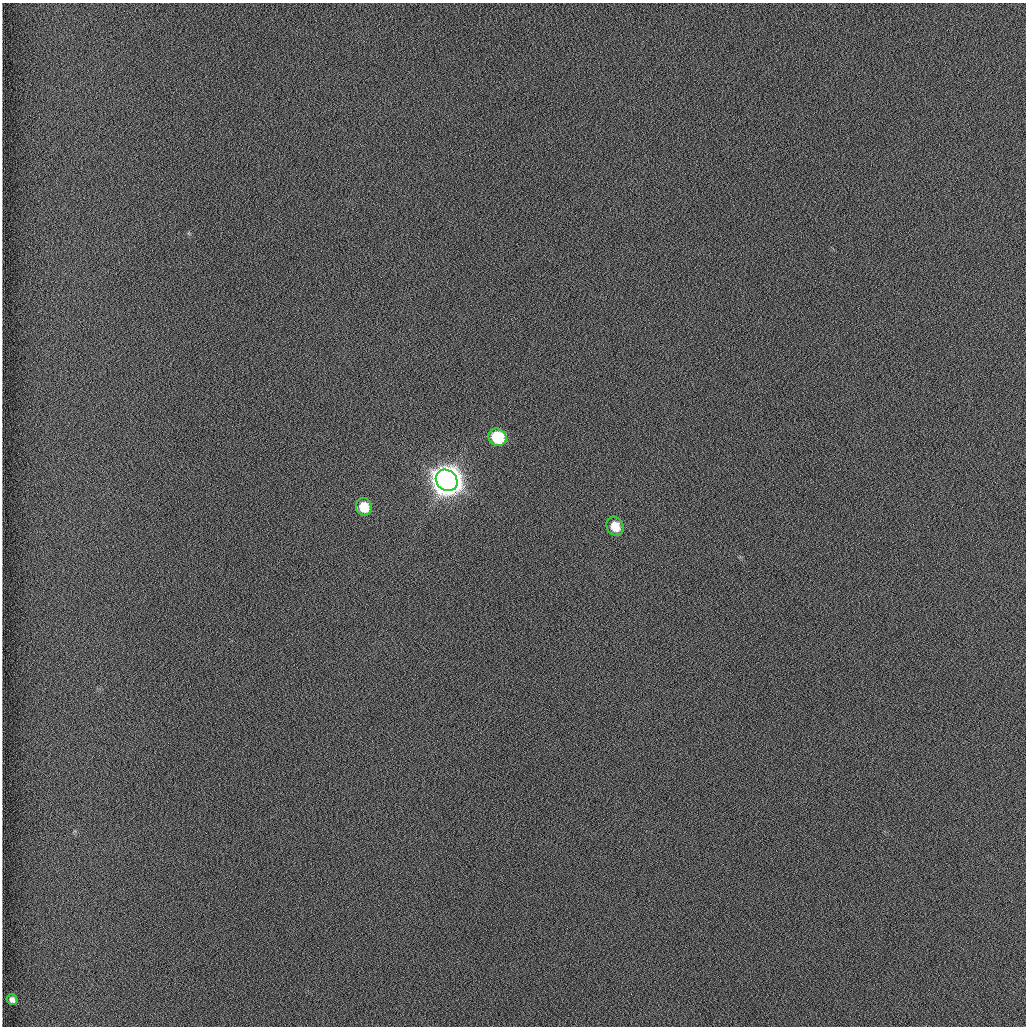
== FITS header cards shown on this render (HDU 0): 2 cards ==
NAXIS1  =                 1024 /fastest changing axis
NAXIS2  =                 1024 /next to fastest changing axis

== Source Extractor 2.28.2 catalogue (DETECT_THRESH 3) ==
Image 1024 x 1024 px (HDU 0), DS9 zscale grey, 1 PNG px = 1 image px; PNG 1028 x 1028 px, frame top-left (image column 1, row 1024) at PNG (2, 3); each listed source drawn as its Kron ellipse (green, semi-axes under 4 px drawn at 4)
Background 1260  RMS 6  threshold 17.9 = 3 sigma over >= 5 px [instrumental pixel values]
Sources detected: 5; all 5 listed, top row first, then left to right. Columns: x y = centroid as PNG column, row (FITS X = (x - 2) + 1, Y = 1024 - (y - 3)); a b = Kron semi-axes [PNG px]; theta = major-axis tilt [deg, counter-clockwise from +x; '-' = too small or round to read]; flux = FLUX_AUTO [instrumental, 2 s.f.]
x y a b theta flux
497 437 9 8 - 2.1e+04
447 480 12 10 -42 1.0e+06
364 507 9 8 - 9.1e+03
615 526 10 8 -63 9.1e+03
12 1000 6 5 - 1.5e+03